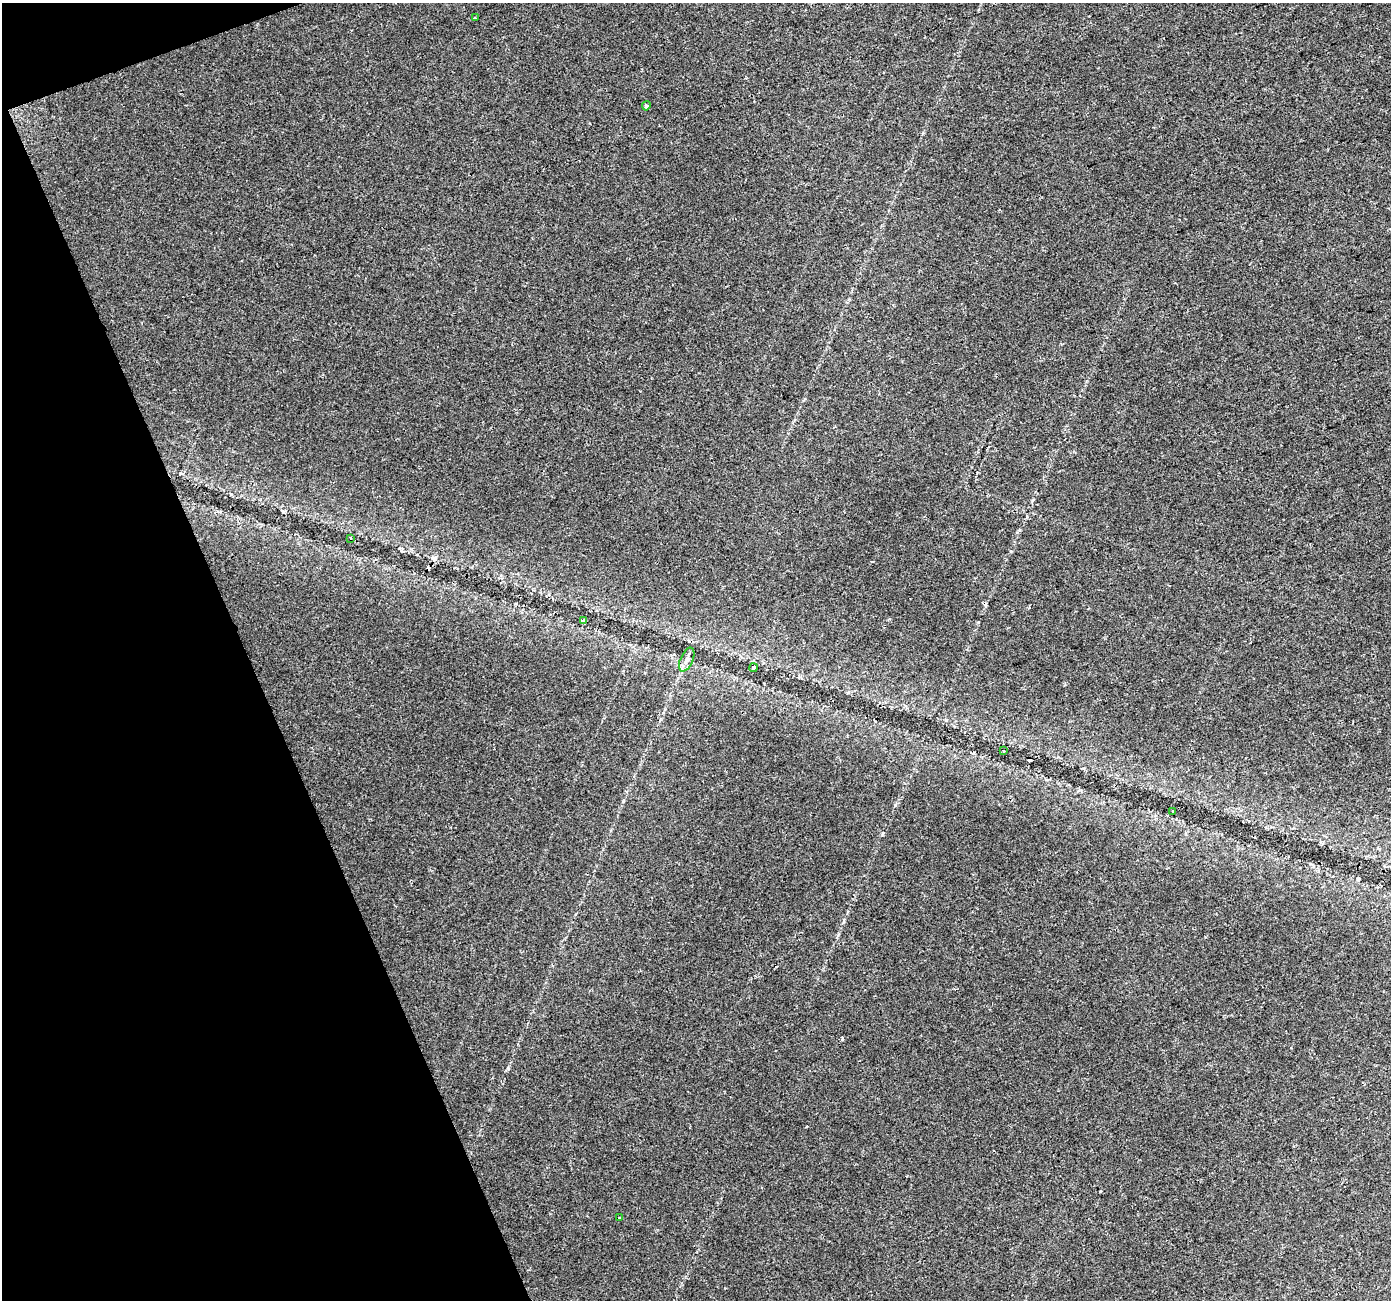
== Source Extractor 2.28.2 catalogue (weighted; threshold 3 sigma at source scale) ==
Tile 5 of 4 x 4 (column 1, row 2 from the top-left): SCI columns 1-1389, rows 2675-3972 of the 5558 x 5405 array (HDU 1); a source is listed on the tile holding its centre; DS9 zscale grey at full resolution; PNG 1393 x 1302 px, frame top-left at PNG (2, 3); each listed source drawn as its Kron ellipse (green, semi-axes under 4 px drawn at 4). Shown black and unused: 19% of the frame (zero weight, under 2 of 3 exposures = <1% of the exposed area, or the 3 px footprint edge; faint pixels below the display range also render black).
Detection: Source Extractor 2.28.2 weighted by HDU 2 'WHT'; one run over the whole footprint, this tile lists its part. Background 0.0289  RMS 0.0048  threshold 0.0215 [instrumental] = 3 sigma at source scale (4.5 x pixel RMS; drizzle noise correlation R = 1.50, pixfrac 1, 0.0396/0.0396 arcsec/px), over >= 5 px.
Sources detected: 12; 3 cosmic-ray / hot-pixel residue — neither listed nor drawn; the other 9 listed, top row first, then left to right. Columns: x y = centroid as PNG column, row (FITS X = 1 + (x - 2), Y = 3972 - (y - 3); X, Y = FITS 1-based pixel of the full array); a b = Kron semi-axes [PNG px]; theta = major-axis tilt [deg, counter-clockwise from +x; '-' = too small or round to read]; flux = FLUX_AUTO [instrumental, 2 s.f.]
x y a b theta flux
475 18 3 3 - 0.48
646 106 4 4 - 1.1
350 538 2 2 - 0.49
584 620 4 3 - 1.6
687 660 13 6 66 2.2
754 668 4 3 - 1.1
1003 751 3 3 - 3.1
1173 811 3 2 - 0.56
619 1218 3 3 - 1.5